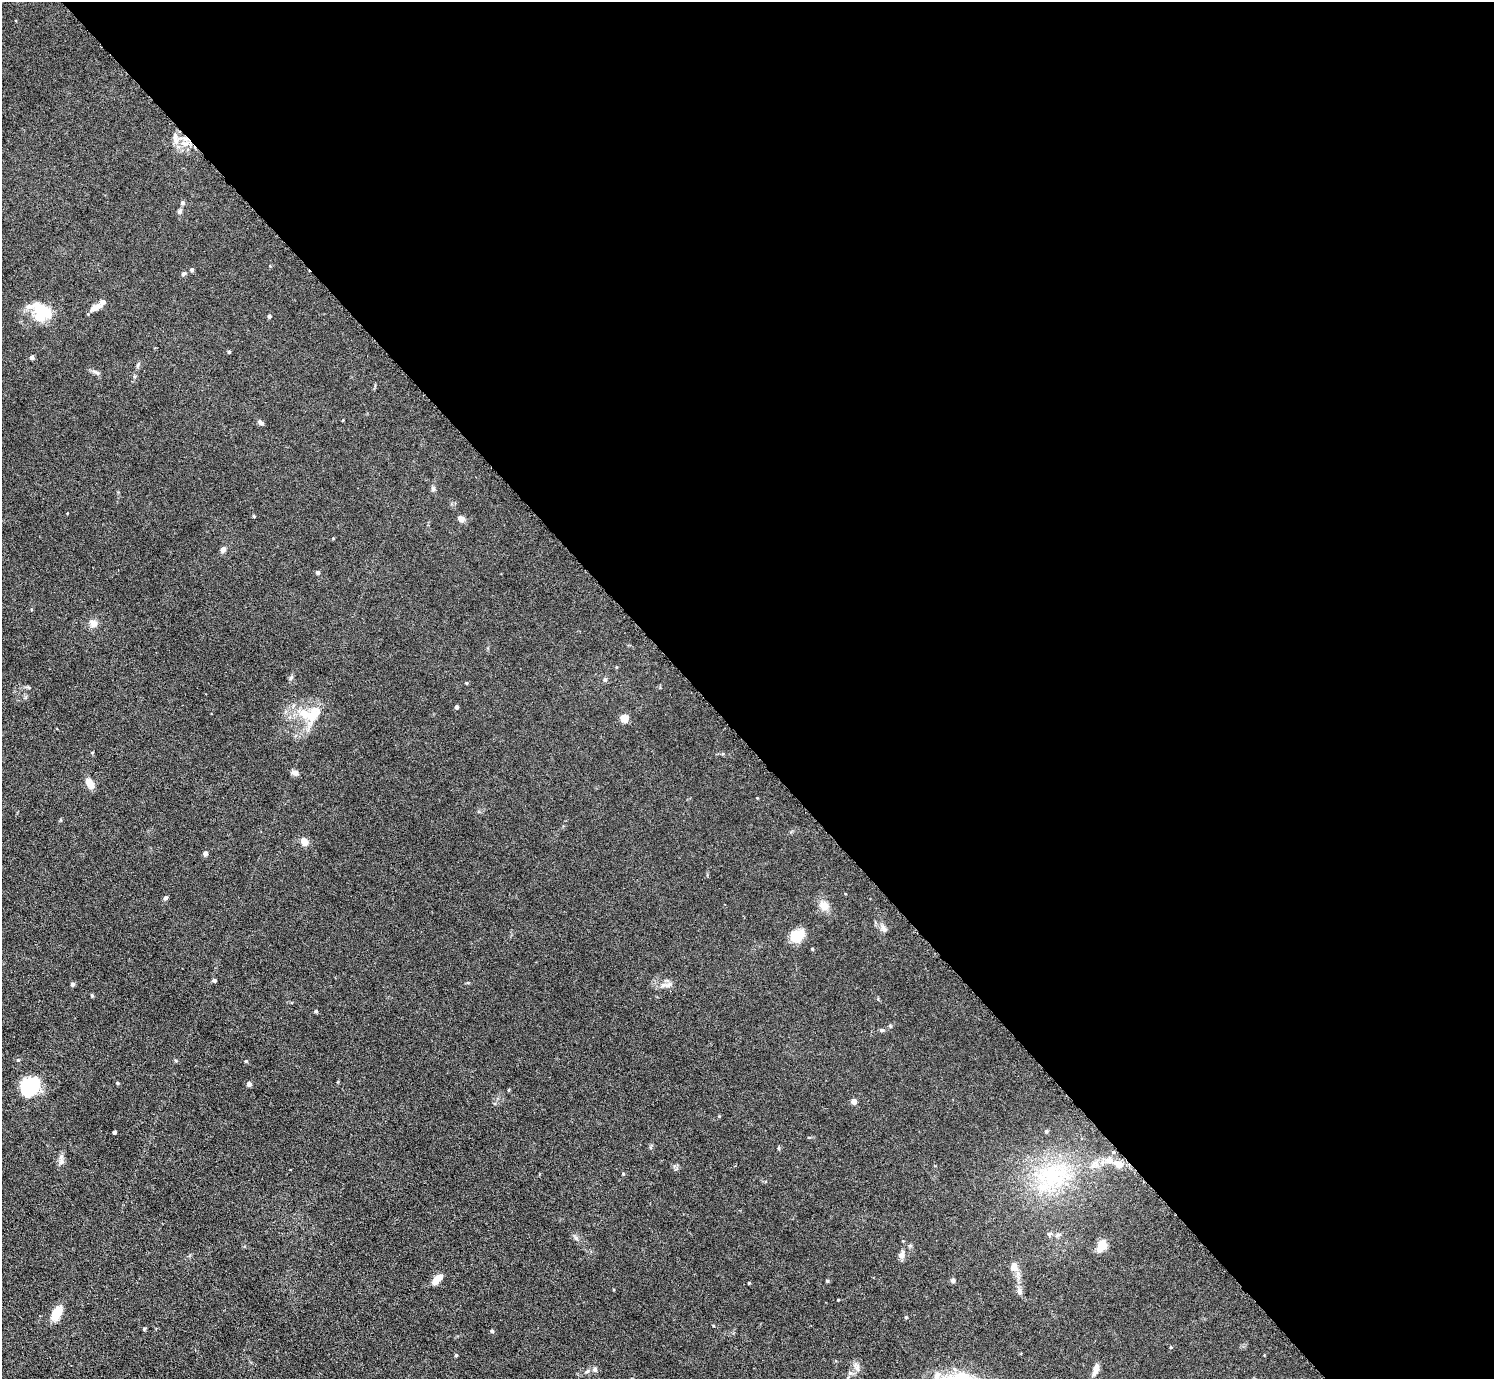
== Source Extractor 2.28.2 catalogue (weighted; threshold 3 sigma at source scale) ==
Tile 8 of 4 x 4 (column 4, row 2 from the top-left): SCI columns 4578-6069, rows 2912-4288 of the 6126 x 6131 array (HDU 1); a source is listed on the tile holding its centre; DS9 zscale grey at full resolution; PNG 1496 x 1381 px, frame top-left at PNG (2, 2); no overlay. Shown black and unused: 53% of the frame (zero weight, under 3 of 6 exposures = <1% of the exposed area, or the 3 px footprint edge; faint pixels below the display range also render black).
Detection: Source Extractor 2.28.2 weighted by HDU 2 'WHT'; one run over the whole footprint, this tile lists its part. Background 0.0396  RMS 0.004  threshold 0.0164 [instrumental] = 3 sigma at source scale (4.09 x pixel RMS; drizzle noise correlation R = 1.36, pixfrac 0.8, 0.05/0.05 arcsec/px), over >= 5 px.
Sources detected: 79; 1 inside a brighter object's white glare — not listed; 7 inside a brighter listed object's ellipse — not listed separately; the other 71 listed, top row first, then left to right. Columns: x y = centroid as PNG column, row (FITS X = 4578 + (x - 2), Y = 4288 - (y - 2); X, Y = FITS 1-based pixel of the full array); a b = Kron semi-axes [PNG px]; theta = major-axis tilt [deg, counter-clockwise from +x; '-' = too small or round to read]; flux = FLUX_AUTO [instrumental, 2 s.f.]
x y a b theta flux
185 139 9 4 -9 1.6
176 140 12 8 -72 2.5
182 202 6 5 - 0.85
180 211 7 6 - 0.8
192 270 5 4 - 0.78
184 273 7 5 33 0.78
96 307 16 6 24 2.7
39 313 24 14 -86 8.6
269 316 4 4 - 0.74
229 352 4 3 - 0.53
32 357 5 4 - 1.1
95 372 14 3 -22 0.92
260 422 8 5 -36 1
433 489 7 6 - 0.74
254 516 4 3 - 0.42
461 519 8 6 -31 1.9
223 549 6 5 - 1.8
318 572 4 4 - 0.98
93 623 9 9 - 2.4
291 678 7 5 44 0.68
605 680 5 5 - 0.88
456 707 4 3 - 1.2
314 714 27 13 63 8.9
624 718 6 6 - 5.2
92 752 4 3 - 0.32
295 773 9 6 -25 1.5
90 783 11 6 -55 4.2
304 841 8 6 -51 3.8
205 853 4 4 - 2.4
166 898 5 4 - 0.92
824 906 11 10 - 3.6
883 929 13 5 -61 1.4
797 935 17 12 35 6.4
214 980 5 4 - 0.85
72 984 4 4 - 1.1
668 985 14 6 20 1.7
92 995 5 4 - 0.47
316 1011 4 4 - 0.61
882 1030 7 4 -26 0.56
18 1060 4 3 - 0.36
246 1061 4 4 - 0.43
117 1083 4 4 - 0.41
249 1084 4 4 - 1.6
30 1087 21 16 48 20
508 1090 5 3 - 0.35
854 1101 5 5 - 2.1
1046 1131 5 5 - 0.53
114 1132 4 3 - 0.98
779 1148 6 4 72 0.4
1113 1152 5 4 - 0.52
61 1160 18 6 87 1.7
1119 1164 13 9 -34 3.7
623 1174 4 4 - 0.35
1053 1175 51 37 10 40
1101 1245 13 7 67 6.6
901 1255 9 7 69 1.8
1014 1267 9 8 - 3.2
437 1279 13 7 45 4.1
827 1281 5 4 - 0.43
953 1281 6 5 - 0.75
749 1283 3 2 - 0.34
1019 1291 9 7 -72 1.3
56 1313 20 11 61 4.7
906 1317 4 3 - 0.38
144 1329 4 4 - 0.5
492 1331 5 4 - 0.41
1170 1347 4 3 - 0.6
456 1355 4 4 - 0.47
856 1367 14 9 -61 2.2
595 1369 7 6 - 0.97
1096 1369 14 6 73 2.5
Overlapping masked pixels (flux is a lower limit): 1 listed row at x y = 185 139
Unlisted compact peaks at least as high as the median listed source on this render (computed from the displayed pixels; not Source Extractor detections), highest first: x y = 576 1238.